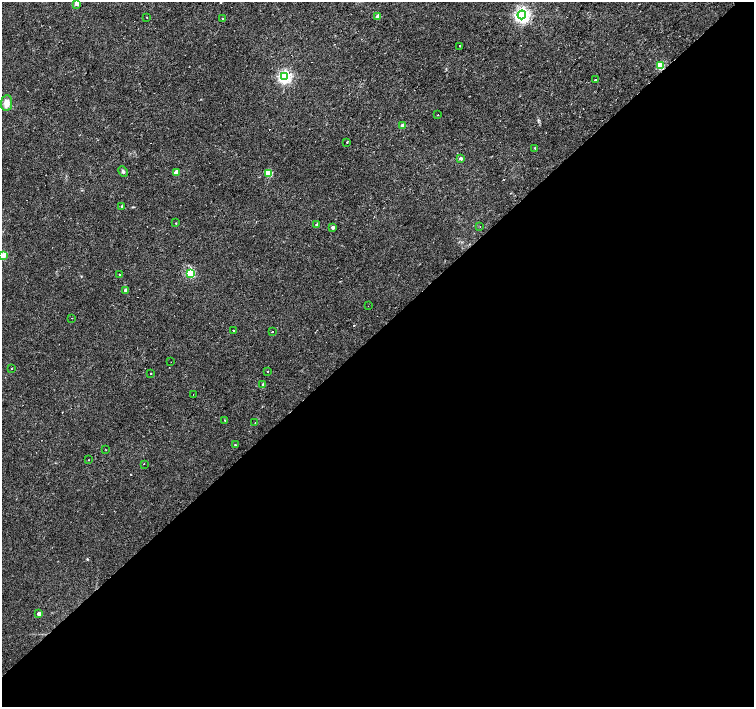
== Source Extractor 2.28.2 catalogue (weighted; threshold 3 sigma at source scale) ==
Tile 15 of 4 x 4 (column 3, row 4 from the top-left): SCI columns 3011-4514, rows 150-1559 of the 6020 x 6003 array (HDU 1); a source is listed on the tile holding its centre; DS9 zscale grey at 2 x 2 block average (1 PNG px = mean of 2 x 2 image px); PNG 756 x 709 px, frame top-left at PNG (2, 2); each listed source drawn as its Kron ellipse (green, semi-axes under 4 px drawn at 4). Shown black and unused: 53% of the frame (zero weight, under 2 of 3 exposures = <1% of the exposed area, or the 3 px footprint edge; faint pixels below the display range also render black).
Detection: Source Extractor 2.28.2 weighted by HDU 2 'WHT'; one run over the whole footprint, this tile lists its part. Background 0.0355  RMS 0.0036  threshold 0.0163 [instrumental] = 3 sigma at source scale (4.5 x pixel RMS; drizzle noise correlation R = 1.50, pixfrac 1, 0.0396/0.0396 arcsec/px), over >= 5 px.
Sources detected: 51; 7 cosmic-ray / hot-pixel residue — neither listed nor drawn; the other 44 listed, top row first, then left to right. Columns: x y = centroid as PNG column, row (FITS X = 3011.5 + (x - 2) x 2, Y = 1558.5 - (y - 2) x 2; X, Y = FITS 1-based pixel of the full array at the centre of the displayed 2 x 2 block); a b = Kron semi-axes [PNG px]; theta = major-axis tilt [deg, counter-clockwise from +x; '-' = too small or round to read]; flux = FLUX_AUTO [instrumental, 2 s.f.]
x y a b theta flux
76 4 3 3 - 6.3
522 15 4 4 - 310
147 17 2 2 - 0.37
378 17 3 3 - 12
223 19 2 2 - 0.57
460 46 2 2 - 0.49
660 66 3 3 - 35
284 76 4 4 - 210
595 80 2 2 - 3.5
6 103 8 5 84 7.8
438 115 2 2 - 0.28
403 125 3 3 - 6.1
347 142 2 2 - 1.9
535 148 2 2 - 0.48
460 158 3 3 - 2.3
123 171 6 4 -61 1.6
176 172 3 3 - 11
268 173 3 3 - 34
122 206 3 2 - 0.64
175 223 2 2 - 0.57
317 225 3 3 - 2.7
480 226 2 2 - 1
333 227 3 3 - 2.5
2 256 3 3 - 23
190 273 3 3 - 70
120 274 2 2 - 1.3
126 290 3 3 - 2.9
368 306 2 2 - 0.28
72 318 2 2 - 0.38
233 330 2 2 - 1.6
272 331 2 2 - 3.7
171 362 2 2 - 0.71
11 369 2 2 - 0.34
268 372 2 2 - 3.1
151 373 2 2 - 3.8
263 384 4 3 - 1
193 394 2 2 - 0.31
225 420 2 2 - 1
255 422 2 2 - 0.63
235 445 2 2 - 1.2
106 450 2 2 - 0.36
89 460 2 2 - 0.88
144 464 2 2 - 3.5
39 614 2 2 - 3.7
Overlapping masked pixels (flux is a lower limit): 1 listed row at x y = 660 66
Isophote crosses this tile's border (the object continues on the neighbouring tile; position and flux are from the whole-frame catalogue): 1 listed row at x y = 2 256
Diffuse or blended objects may show on this block-average render without a row.